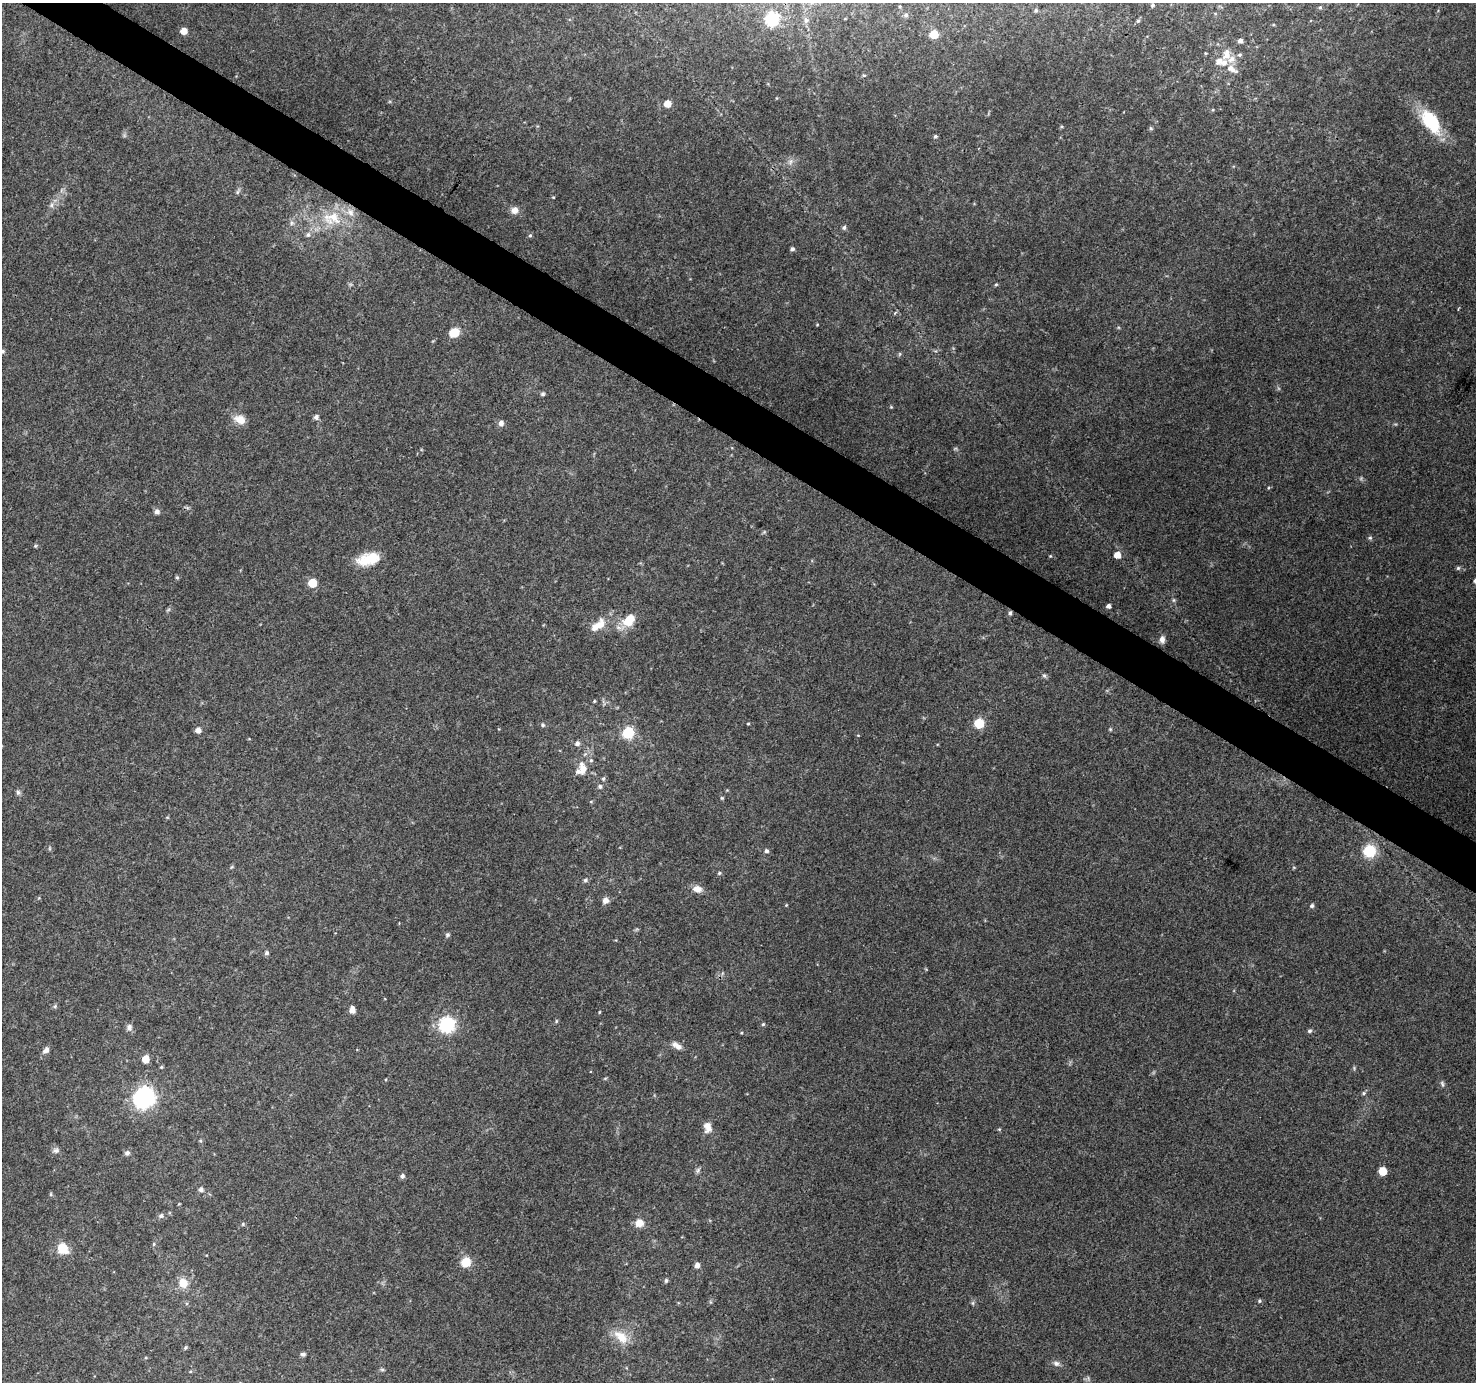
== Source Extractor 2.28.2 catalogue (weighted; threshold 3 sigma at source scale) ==
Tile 11 of 4 x 4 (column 3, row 3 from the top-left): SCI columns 2947-4420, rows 1568-2947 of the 5900 x 5964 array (HDU 1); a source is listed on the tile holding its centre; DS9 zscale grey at full resolution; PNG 1478 x 1384 px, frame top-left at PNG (2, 3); no overlay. Shown black and unused: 3% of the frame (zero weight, under 3 of 4 exposures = <1% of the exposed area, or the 3 px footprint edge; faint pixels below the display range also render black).
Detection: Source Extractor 2.28.2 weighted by HDU 2 'WHT'; one run over the whole footprint, this tile lists its part. Background 0.114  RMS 0.0065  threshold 0.0294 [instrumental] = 3 sigma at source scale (4.5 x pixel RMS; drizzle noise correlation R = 1.50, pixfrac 1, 0.0396/0.0396 arcsec/px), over >= 5 px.
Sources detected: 132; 3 too faint to see at this stretch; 1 inside a brighter object's white glare — not listed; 5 inside a brighter listed object's ellipse — not listed separately; the other 123 listed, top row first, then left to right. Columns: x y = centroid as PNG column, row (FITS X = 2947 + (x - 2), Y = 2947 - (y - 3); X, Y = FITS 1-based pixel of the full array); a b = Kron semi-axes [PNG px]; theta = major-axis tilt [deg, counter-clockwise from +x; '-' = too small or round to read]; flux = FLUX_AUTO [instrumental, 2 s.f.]
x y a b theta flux
1152 5 5 5 - 1.2
1320 7 5 4 - 0.87
1036 10 5 5 - 1
906 15 6 5 - 1.2
772 19 6 6 - 93
806 20 7 6 - 2
1138 21 5 4 - 1.1
184 31 5 5 - 7.2
934 34 5 5 - 24
1240 41 5 4 - 2.7
1205 53 5 3 - 0.55
1227 54 14 9 80 6.4
1240 55 6 5 - 1.1
1231 69 16 7 -33 5.2
864 75 5 4 - 0.84
667 104 5 5 - 6.8
1431 121 33 17 -55 33
1151 128 6 5 - 0.95
935 136 5 5 - 1.3
791 162 9 4 81 2
238 192 9 5 60 1.5
52 205 7 4 90 1.6
514 210 8 8 - 4.7
332 218 31 20 -4 27
291 223 7 4 89 1.4
844 227 5 4 - 1.5
308 235 8 6 74 1.9
530 235 5 4 - 0.94
792 249 5 5 - 1.4
996 284 4 4 - 0.72
895 313 5 4 - 0.91
817 325 4 3 - 0.48
454 333 7 6 - 15
3 351 5 5 - 1.2
900 354 6 4 89 0.87
543 394 6 5 - 1.2
891 407 4 4 - 0.56
316 417 5 5 - 2.4
240 419 14 10 -22 7.6
501 423 7 6 - 2.8
157 511 6 6 - 2.5
1370 538 5 5 - 1.1
35 546 5 5 - 0.79
1117 555 5 5 - 8.6
1050 556 5 4 - 0.61
368 559 26 13 13 17
1458 568 6 6 - 1.1
177 577 5 5 - 0.96
312 583 5 5 - 18
1174 600 6 5 - 1.1
1109 606 4 4 - 2.5
1010 613 6 4 80 1.4
630 618 19 15 23 11
598 625 23 11 36 10
1162 639 9 7 82 3.1
1044 676 7 5 -66 1.3
594 701 4 4 - 0.62
979 723 6 6 - 34
748 724 5 3 - 0.63
543 725 6 6 - 1.2
1110 729 5 4 - 0.79
198 730 5 5 - 4.1
628 733 6 6 - 62
858 735 4 3 - 0.45
577 743 7 6 - 2.2
591 760 6 5 - 1.3
583 769 16 9 -83 7.8
603 779 6 4 89 1.1
600 786 5 5 - 1.6
18 792 7 5 -87 1.6
722 798 5 4 - 0.75
50 848 6 4 72 0.8
766 851 5 5 - 1.5
1369 851 6 6 - 73
231 867 6 4 70 0.76
719 873 5 5 - 0.93
585 880 6 5 - 1.4
697 889 12 8 -11 4.9
605 900 7 6 - 3.9
786 905 4 3 - 0.56
1312 906 6 5 - 1.5
447 935 6 5 - 1.2
266 953 5 5 - 1.6
55 1006 5 5 - 1.1
352 1009 7 6 - 3.6
599 1012 5 3 - 0.55
556 1021 5 5 - 0.86
763 1024 4 4 - 0.95
447 1025 7 7 - 150
129 1027 9 7 86 2.6
1309 1031 6 5 - 1.3
677 1046 14 7 -31 4.2
46 1050 8 6 42 2.9
145 1059 5 5 - 8.8
605 1078 6 3 19 0.72
1442 1084 10 4 -67 1.4
1364 1093 6 4 28 1.2
144 1098 12 11 - 110
707 1127 15 10 -83 5.3
200 1141 5 3 - 0.72
56 1150 9 7 -3 2.2
127 1153 7 6 - 1.8
698 1170 9 5 71 1.6
1382 1171 5 5 - 15
402 1176 5 5 - 2.1
201 1190 6 5 - 2
51 1194 6 4 -90 0.8
161 1216 7 6 - 1.8
639 1223 9 8 - 6.8
243 1224 5 5 - 0.84
154 1244 5 5 - 0.91
62 1249 9 8 - 17
466 1262 11 10 - 9.6
697 1265 6 5 - 3
666 1280 6 4 75 1.1
183 1283 11 10 - 8.6
1259 1301 5 5 - 1
973 1303 6 4 -90 0.97
621 1337 24 13 -42 12
185 1348 6 3 59 0.87
303 1354 7 5 -2 1.4
1056 1363 9 7 -14 2.5
382 1369 6 4 0 0.99
Overlapping masked pixels (flux is a lower limit): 1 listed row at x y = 1010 613
Isophote crosses this tile's border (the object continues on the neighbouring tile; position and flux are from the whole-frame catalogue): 1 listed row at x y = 3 351